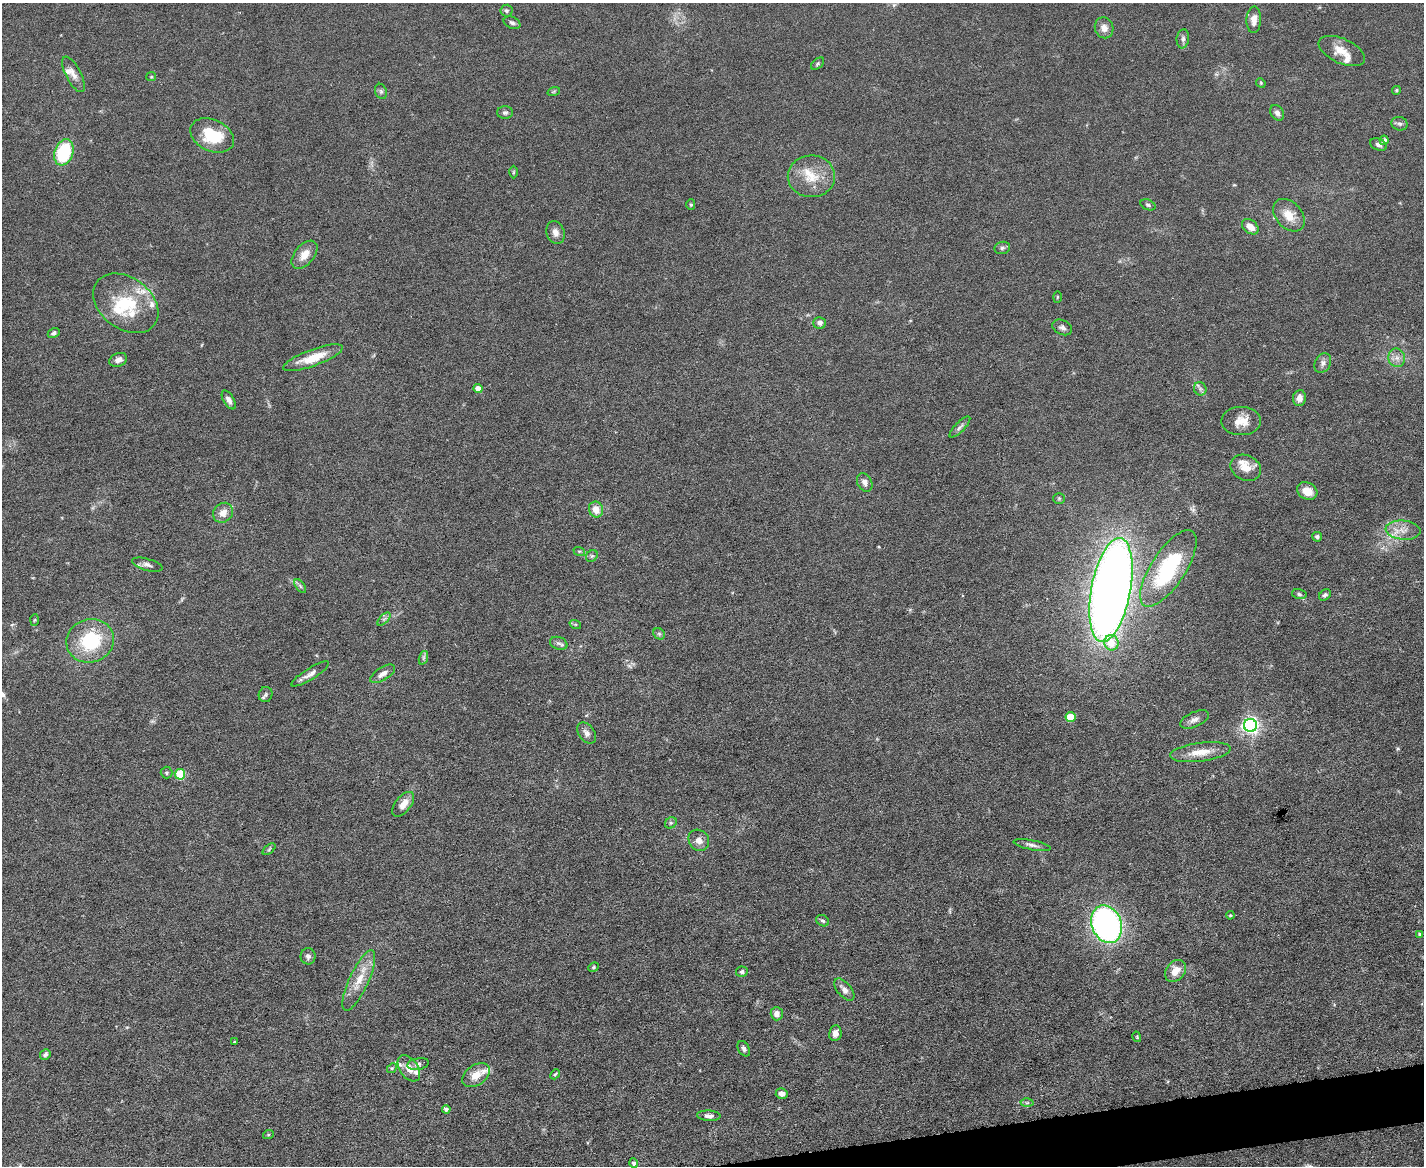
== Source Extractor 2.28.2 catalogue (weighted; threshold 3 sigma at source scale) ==
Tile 5 of 3 x 4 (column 2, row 2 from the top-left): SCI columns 1553-2974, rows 2329-3492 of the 4635 x 4656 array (HDU 1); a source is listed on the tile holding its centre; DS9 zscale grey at full resolution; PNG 1426 x 1168 px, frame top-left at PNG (2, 3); each listed source drawn as its Kron ellipse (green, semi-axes under 4 px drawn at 4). Shown black and unused: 2% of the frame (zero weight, under 5 of 9 exposures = <1% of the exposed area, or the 3 px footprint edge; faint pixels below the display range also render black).
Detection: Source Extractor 2.28.2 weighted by HDU 2 'WHT'; one run over the whole footprint, this tile lists its part. Background 0.0889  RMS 0.0045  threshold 0.0184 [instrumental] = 3 sigma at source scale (4.09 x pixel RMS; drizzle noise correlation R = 1.36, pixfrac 0.8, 0.05/0.05 arcsec/px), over >= 5 px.
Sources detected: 122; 12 inside a brighter listed object's ellipse — not listed separately; the other 110 listed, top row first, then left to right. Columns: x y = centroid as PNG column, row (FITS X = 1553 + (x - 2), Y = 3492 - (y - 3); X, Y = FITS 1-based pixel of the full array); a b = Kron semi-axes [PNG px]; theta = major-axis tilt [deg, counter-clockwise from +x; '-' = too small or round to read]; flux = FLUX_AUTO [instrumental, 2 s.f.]
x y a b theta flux
506 11 6 6 - 0.89
1254 20 13 7 87 3.4
512 23 9 5 -25 1.1
1104 28 11 9 -68 2.9
1183 39 9 6 83 1.4
1342 51 25 12 -24 6.5
818 64 8 4 40 0.69
73 74 19 7 -62 3.2
151 77 5 4 - 0.44
1261 83 5 4 - 0.47
1396 90 4 3 - 0.52
381 91 8 6 -69 1
554 91 6 4 19 0.58
505 113 8 6 0 1.1
1277 113 8 6 -59 1.6
1399 124 8 6 -16 1.2
212 135 23 15 -24 17
1384 140 4 4 - 2
1378 145 9 5 -25 1.4
64 152 13 9 71 28
513 172 6 4 89 0.51
811 176 23 21 -1 11
691 205 5 4 - 0.56
1148 205 8 5 -23 0.88
1289 215 18 13 -47 6.8
1250 227 9 6 -39 3.7
555 232 12 9 -72 2.5
1002 248 8 6 15 1.1
304 255 16 9 50 5.2
1057 297 6 3 88 0.46
126 303 36 25 -37 25
820 323 6 6 - 1.6
1062 327 10 7 -25 1.5
54 333 6 4 30 1.2
313 358 31 8 20 9.2
1397 358 9 8 - 2.3
118 360 9 6 25 2.3
1323 363 10 7 60 1.7
478 388 4 4 - 4.1
1200 389 7 6 - 1.1
1299 398 8 6 82 2.5
229 400 10 5 -59 1.9
1241 421 20 14 1 6.2
960 427 14 5 45 1.3
1246 468 16 12 -25 5.4
865 482 9 7 -62 2
1307 491 10 8 -27 5.3
1059 498 6 5 - 0.62
596 509 8 7 - 5.1
223 513 11 9 47 3.9
1403 530 17 9 -6 4.4
1317 537 5 5 - 1
579 551 6 4 -17 0.52
592 556 6 5 - 0.8
147 565 15 6 -16 1.9
1168 568 44 17 57 40
300 586 8 4 -53 0.95
1111 590 53 19 79 510
1299 594 7 5 -12 0.85
1325 595 6 5 - 0.97
384 619 8 4 45 1
35 620 6 4 87 0.53
575 624 6 4 -18 0.58
659 634 6 5 - 0.74
90 641 24 21 16 26
559 643 9 6 -18 1.3
1111 643 7 7 - 7.1
423 658 7 4 71 0.83
310 674 22 6 32 2.4
383 674 14 6 32 2.8
266 695 8 6 71 1
1070 717 5 5 - 9.9
1194 719 15 7 25 2.3
1250 725 6 6 - 160
587 733 12 7 -53 2
1200 752 30 9 7 7.2
167 773 6 6 - 0.72
180 774 5 5 - 22
403 804 14 7 51 4.1
671 823 6 5 - 0.75
699 840 11 10 - 2.9
1032 845 19 5 -11 1.9
269 849 7 4 39 0.64
1230 915 4 4 - 0.49
823 921 7 5 -30 0.89
1107 924 19 14 -68 140
1420 934 4 4 - 0.7
308 956 8 7 - 1.6
593 967 6 4 23 0.62
1175 971 12 9 52 5.2
742 972 6 5 - 1.1
359 980 33 9 65 8.1
844 990 13 7 -50 2.5
777 1014 7 6 - 2.7
835 1033 8 6 81 2.3
1137 1037 5 3 - 0.4
235 1042 4 3 - 0.5
744 1049 8 5 -60 1.2
45 1055 5 5 - 1.1
418 1064 11 6 11 1.3
392 1068 5 4 - 0.61
409 1068 14 9 -55 4.1
555 1074 5 4 - 0.6
476 1075 15 10 34 5
782 1094 6 5 - 2.3
1027 1103 6 4 0 0.72
446 1109 4 4 - 1.3
709 1116 12 5 -4 1.7
268 1135 5 3 - 0.39
634 1163 5 4 - 1.1